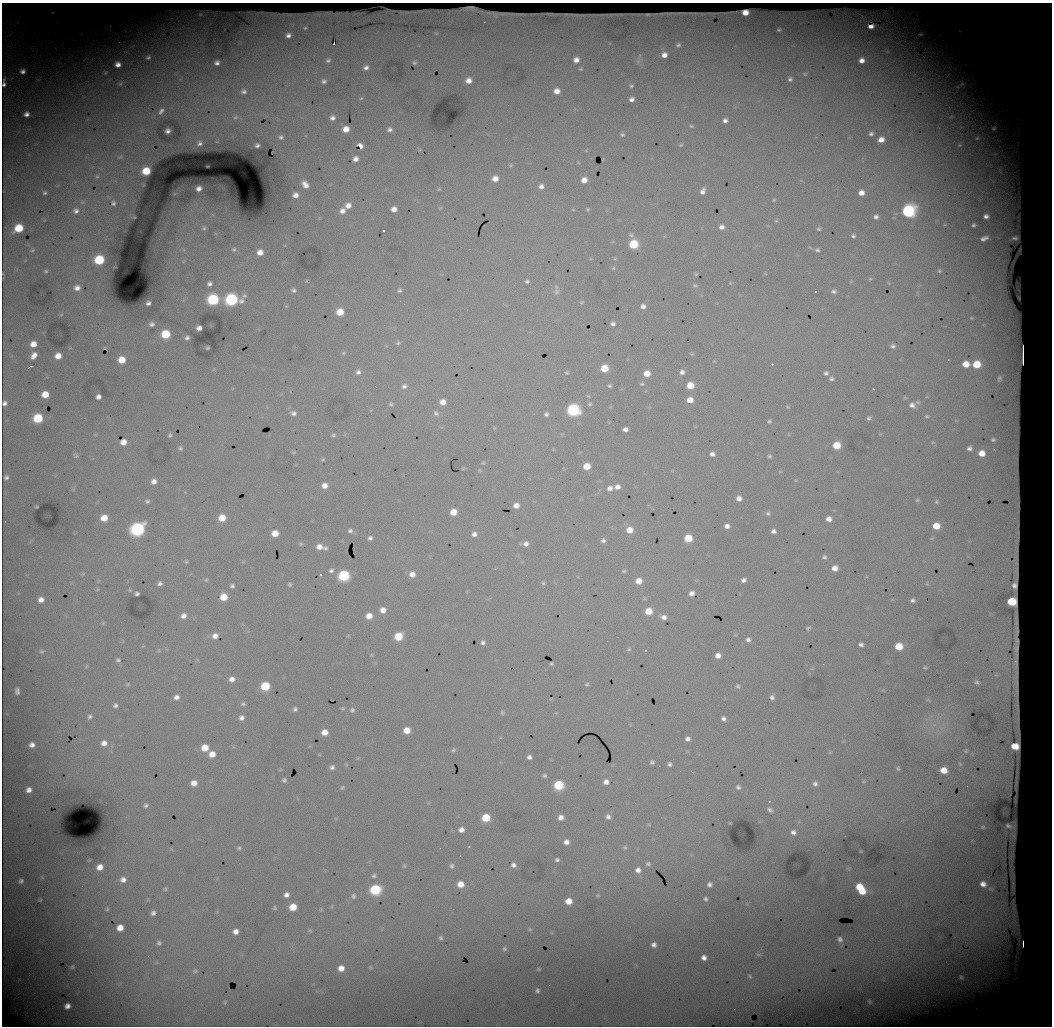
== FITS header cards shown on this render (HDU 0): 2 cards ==
NAXIS1  =                 1050 / length of data axis 1
NAXIS2  =                 1024 / length of data axis 2

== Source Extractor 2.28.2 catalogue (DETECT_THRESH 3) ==
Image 1050 x 1024 px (HDU 0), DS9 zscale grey, 1 PNG px = 1 image px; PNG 1054 x 1028 px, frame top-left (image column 1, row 1024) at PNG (2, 3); no overlay
Background 3010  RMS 16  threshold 46.7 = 3 sigma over >= 5 px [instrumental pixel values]
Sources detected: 440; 3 with non-positive FLUX_AUTO (blend fragments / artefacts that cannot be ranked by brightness) are not listed; the other 437 listed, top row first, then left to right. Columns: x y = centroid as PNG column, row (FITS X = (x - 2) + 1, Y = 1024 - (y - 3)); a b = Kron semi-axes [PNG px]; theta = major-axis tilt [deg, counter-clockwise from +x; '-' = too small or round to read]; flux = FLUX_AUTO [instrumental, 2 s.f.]
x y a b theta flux
471 7 5 2 - 1400
52 12 4 2 - 1000
745 13 6 5 - 12000
648 14 3 2 - 940
871 26 6 4 5 7800
305 28 3 3 - 1100
779 30 4 3 - 1700
436 33 6 4 -1 1100
920 34 6 4 1 1700
288 35 5 4 - 4900
334 44 3 2 - 1100
678 45 5 5 - 2700
887 51 6 5 - 1700
664 55 6 6 - 8900
639 56 11 4 70 2800
148 57 5 4 - 2600
328 60 6 6 - 3400
576 60 6 6 - 8400
862 60 6 6 - 8800
414 62 4 4 - 2400
217 63 7 6 - 6300
118 64 6 5 - 8600
366 67 6 5 - 5300
581 69 5 4 - 1900
22 71 6 5 - 6100
105 73 5 3 - 1300
805 74 8 5 0 2200
790 79 6 5 - 3300
324 81 8 7 - 4700
468 81 6 5 - 10000
4 83 10 4 86 6700
120 84 6 4 89 1500
631 86 5 4 - 2200
243 91 11 11 - 12000
557 91 6 6 - 11000
361 98 6 4 10 1600
632 99 5 5 - 5200
161 111 10 6 50 5200
26 114 5 5 - 6900
235 117 11 9 2 7000
332 118 8 7 - 6300
725 120 6 5 - 5300
691 126 7 5 -18 2100
346 129 6 5 - 15000
390 129 7 7 - 5200
168 131 5 4 - 4900
622 134 6 6 - 2600
871 134 7 6 - 4100
281 137 9 8 - 5500
881 139 9 7 15 12000
200 143 6 6 - 4200
257 145 5 4 - 3600
681 145 6 4 3 1900
360 146 6 4 -47 5300
420 150 5 5 - 1900
586 150 5 5 - 1200
120 157 7 5 11 1800
355 159 6 5 - 7200
603 160 3 2 - 800
578 163 6 4 -1 1300
510 165 6 5 - 1900
146 171 7 6 - 37000
97 176 6 5 - 1800
495 179 6 6 - 11000
584 180 6 6 - 11000
305 184 8 6 -51 9700
541 186 6 6 - 5500
199 189 5 5 - 6400
439 189 5 4 - 1600
703 191 7 5 64 5800
45 193 4 4 - 2400
861 193 7 7 - 10000
295 195 5 5 - 7300
774 200 5 4 - 1600
82 202 7 5 20 1900
113 203 8 6 88 3700
348 206 7 6 - 9400
440 208 5 5 - 1600
394 209 6 5 - 9200
588 209 4 4 - 1600
573 210 5 5 - 1400
76 211 8 7 - 5800
342 211 7 7 - 7700
908 211 8 7 - 250000
986 216 4 3 - 1900
134 217 3 2 - 750
876 217 8 7 - 5700
44 220 4 4 - 970
776 221 7 5 61 1800
722 227 6 6 - 6200
19 228 7 6 - 41000
204 228 7 6 - 2800
819 229 5 4 - 2400
384 231 3 3 - 2500
631 235 8 7 - 3400
853 236 6 6 - 3000
984 238 6 2 27 1100
633 244 7 6 - 58000
285 245 5 3 - 930
234 249 8 6 1 3200
32 250 6 5 - 1900
817 250 6 6 - 3300
260 252 6 6 - 11000
510 259 3 2 - 830
615 259 6 4 1 1400
99 260 7 6 - 73000
183 261 6 5 - 1700
613 268 6 4 1 1800
46 271 5 5 - 2200
765 273 5 4 - 1100
696 274 4 3 - 1500
870 279 7 5 14 1900
306 281 6 4 47 1400
527 281 5 5 - 2900
851 281 5 4 - 1300
730 283 6 5 - 1700
889 283 7 5 -21 2000
210 284 5 5 - 4300
695 285 7 5 -11 2400
556 287 8 6 -55 3000
77 288 7 6 - 8000
293 290 6 5 - 3500
399 290 7 6 - 3000
815 291 2 2 - 1000
834 291 6 5 - 3500
557 292 10 9 - 5000
917 293 9 4 -90 1900
213 300 7 7 - 130000
231 300 9 7 7 190000
581 302 5 5 - 1900
148 303 5 4 - 3700
286 306 5 4 - 1400
643 306 7 6 - 5700
340 312 6 6 - 24000
61 315 6 4 41 1500
152 324 6 5 - 4200
613 324 5 5 - 3900
199 328 5 5 - 7100
166 334 7 6 - 47000
187 338 5 4 - 3500
398 343 7 6 - 2600
33 344 6 6 - 13000
893 346 7 6 - 4500
105 348 5 2 - 1300
207 348 3 3 - 1800
343 353 6 5 - 2100
692 354 7 5 -29 1900
34 355 7 5 49 9500
58 356 6 6 - 14000
122 360 7 6 - 23000
714 361 6 4 20 1400
772 364 3 3 - 2100
966 364 5 4 - 8700
976 364 5 5 - 22000
30 367 5 2 - 1500
604 368 6 6 - 28000
214 369 5 4 - 1200
358 372 7 6 - 4300
682 372 6 6 - 5300
567 373 6 6 - 2300
826 373 6 6 - 3600
647 374 6 6 - 16000
831 379 6 6 - 3100
642 384 7 5 16 2300
690 385 6 6 - 24000
404 386 8 6 17 4200
609 386 5 4 - 2400
873 389 4 3 - 1200
45 394 6 6 - 19000
588 396 7 5 -2 1900
98 397 5 5 - 5900
927 397 5 3 - 1000
905 398 8 6 13 2600
690 400 6 6 - 13000
443 402 6 6 - 11000
918 402 8 7 - 3200
5 403 5 4 - 4400
391 404 5 5 - 2200
590 404 7 6 - 2600
912 405 11 9 -27 9000
610 407 6 4 43 1200
788 407 6 5 - 1600
573 410 8 7 - 170000
293 413 8 7 - 5100
436 413 8 8 - 4100
546 414 6 6 - 3700
927 416 7 5 -3 2300
38 418 7 6 - 64000
869 418 6 6 - 3100
769 421 5 4 - 2200
695 427 5 3 - 770
494 428 6 5 - 1400
625 429 5 4 - 5500
789 434 4 4 - 1100
880 434 5 5 - 1500
95 435 6 3 1 1100
170 435 5 5 - 2300
333 435 6 6 - 2500
123 442 6 5 - 10000
836 445 6 6 - 30000
180 448 5 4 - 2500
553 449 5 4 - 1100
994 449 3 2 - 850
294 452 5 4 - 1500
982 453 5 4 - 6500
712 454 6 5 - 5200
76 455 7 6 - 2500
769 456 6 6 - 2500
323 459 5 5 - 1700
483 463 7 5 29 1900
587 466 6 5 - 21000
464 468 5 3 - 1500
564 469 6 4 -46 1300
480 470 6 5 - 1600
780 471 5 5 - 1200
6 477 5 4 - 3400
796 480 5 5 - 1200
154 481 6 6 - 6900
325 486 7 6 - 10000
617 487 6 6 - 6600
610 488 7 6 - 6800
73 489 6 5 - 1400
739 498 6 6 - 7800
581 499 6 3 17 950
917 500 7 6 - 2600
147 501 6 6 - 2800
516 505 6 5 - 9100
36 507 3 3 - 1300
453 512 6 6 - 18000
768 513 7 6 - 3000
104 518 6 6 - 18000
222 518 7 6 - 21000
829 519 5 5 - 8600
727 526 6 5 - 6400
936 526 5 5 - 19000
138 529 8 7 - 270000
629 530 7 6 - 16000
350 531 7 6 - 3800
773 531 5 5 - 4700
275 533 6 5 - 17000
474 534 6 6 - 5500
370 538 6 5 - 3700
688 538 6 6 - 34000
603 540 7 6 - 4100
31 541 9 3 46 1400
301 544 6 5 - 2000
526 544 8 6 5 6100
319 547 7 6 - 10000
325 548 6 5 - 3100
824 557 6 5 - 3000
186 561 5 5 - 1900
243 562 6 3 18 1400
835 568 6 5 - 12000
331 570 6 6 - 3900
624 571 5 4 - 2000
83 574 7 5 40 1700
412 574 7 7 - 9300
320 575 3 3 - 2000
344 575 7 6 - 120000
866 577 6 3 19 1200
206 580 7 6 - 2300
743 580 6 5 - 4500
98 581 6 4 72 1400
639 581 7 6 - 14000
543 583 6 4 68 2000
160 584 5 4 - 4000
290 584 5 5 - 2300
927 584 6 5 - 1900
232 586 5 5 - 3200
97 589 6 4 67 1400
130 590 6 5 - 1600
467 592 5 3 - 850
692 593 6 5 - 6400
137 594 5 4 - 2900
631 594 3 2 - 820
224 597 6 6 - 24000
645 598 6 5 - 1800
41 600 7 7 - 8500
892 600 8 4 -8 1600
913 600 7 6 - 4600
383 610 7 6 - 10000
649 611 6 6 - 22000
183 616 7 6 - 6900
369 616 7 6 - 14000
664 617 6 5 - 6100
103 623 5 5 - 1600
808 628 7 5 41 2500
735 635 5 4 - 1300
215 636 7 7 - 7700
348 636 5 4 - 1200
398 636 7 6 - 36000
748 640 6 6 - 4100
123 641 6 4 72 1100
483 642 6 6 - 3800
861 644 5 4 - 3600
143 646 5 5 - 1100
899 646 7 6 - 30000
629 649 6 5 - 2200
159 650 6 6 - 2000
645 650 3 2 - 1500
42 651 9 7 11 3800
371 655 5 4 - 1300
718 655 5 5 - 8600
118 660 6 5 - 2700
197 660 5 5 - 1500
551 664 4 3 - 1900
86 666 6 4 68 1500
925 667 6 5 - 2100
812 668 6 4 1 1200
232 679 7 7 - 7300
128 684 6 5 - 1700
587 684 6 5 - 2000
265 686 6 6 - 54000
738 686 6 5 - 2300
883 690 6 5 - 1700
17 691 7 4 -88 4500
176 697 7 6 - 6500
772 697 6 5 - 4000
551 699 3 2 - 800
928 700 6 4 -66 1500
243 704 7 6 - 2900
115 705 5 5 - 3500
342 708 5 4 - 1600
295 709 5 4 - 3100
352 710 6 6 - 2900
502 712 6 5 - 2100
90 716 6 5 - 3300
241 718 7 6 - 5800
724 719 5 5 - 4500
407 730 6 5 - 18000
325 732 6 6 - 12000
500 737 5 4 - 1300
688 739 6 5 - 4600
843 741 6 4 29 1100
104 743 8 7 - 8600
32 745 6 5 - 6500
233 747 6 4 -19 1400
205 748 7 6 - 21000
453 750 6 5 - 2400
830 752 5 5 - 1400
212 754 7 6 - 13000
319 755 5 3 - 980
529 757 5 4 - 4200
358 758 6 4 43 1300
652 762 5 4 - 2700
346 764 5 4 - 1300
670 764 5 4 - 3200
332 767 6 5 - 4200
898 768 6 5 - 2500
280 769 4 4 - 1200
944 770 5 5 - 10000
692 772 4 3 - 700
544 775 5 4 - 2500
284 780 5 5 - 2900
863 781 5 3 - 1400
606 782 5 5 - 5900
194 783 6 6 - 10000
815 784 7 6 - 4300
558 785 7 6 - 77000
342 787 6 5 - 2000
738 787 7 6 - 3600
29 790 8 7 - 8300
769 801 3 3 - 1800
428 803 7 4 89 1400
146 805 5 5 - 3000
770 810 9 6 -34 4300
561 817 6 5 - 6800
608 817 6 6 - 4800
336 818 6 4 0 1400
486 818 6 6 - 39000
730 823 3 2 - 1000
649 825 5 4 - 1300
461 830 7 6 - 7600
793 832 9 8 - 7100
566 842 5 5 - 6200
469 846 4 3 - 880
625 847 7 7 - 2800
239 848 6 5 - 2400
171 849 7 5 -31 1700
861 851 3 2 - 1100
460 856 2 2 - 580
557 860 4 4 - 2800
648 864 7 7 - 3300
513 865 7 6 - 4800
404 866 6 5 - 2000
451 866 7 6 - 3600
100 867 7 7 - 13000
848 868 7 6 - 2200
638 870 8 8 - 7900
374 876 7 6 - 2900
42 877 5 4 - 1200
123 880 10 9 - 10000
21 881 6 6 - 3800
460 884 6 6 - 15000
709 884 6 6 - 4600
983 884 4 4 - 2500
859 887 7 6 - 29000
165 889 9 8 - 4000
375 889 7 7 - 110000
862 891 8 6 0 26000
286 895 5 5 - 5700
598 895 6 5 - 1900
353 896 8 7 - 3700
706 899 6 5 - 3100
40 900 4 3 - 1500
148 900 8 8 - 3100
568 901 6 6 - 18000
747 904 6 5 - 1600
293 907 6 6 - 24000
332 907 6 4 48 1500
275 908 4 4 - 1600
107 909 7 6 - 2200
321 910 6 5 - 1500
217 912 6 3 -19 1100
153 913 10 8 56 7200
120 928 7 7 - 15000
530 929 6 4 14 1600
235 931 5 5 - 7400
310 931 7 6 - 2000
440 938 5 5 - 2600
840 939 7 6 - 4800
159 943 10 9 - 6500
654 945 6 6 - 5300
504 949 6 6 - 2400
758 954 8 5 -15 2500
704 957 5 5 - 6500
156 962 7 5 46 2300
72 967 6 5 - 2100
370 967 6 5 - 1900
341 968 8 7 - 13000
539 969 4 3 - 1400
195 971 8 8 - 3100
750 976 7 5 -71 2300
537 991 6 5 - 3300
870 1001 5 4 - 2000
225 1002 5 5 - 1600
67 1006 6 5 - 7300
At the frame edge (FLAGS 8, measured only in part): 2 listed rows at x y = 4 83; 5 403
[3 non-positive-flux detections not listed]